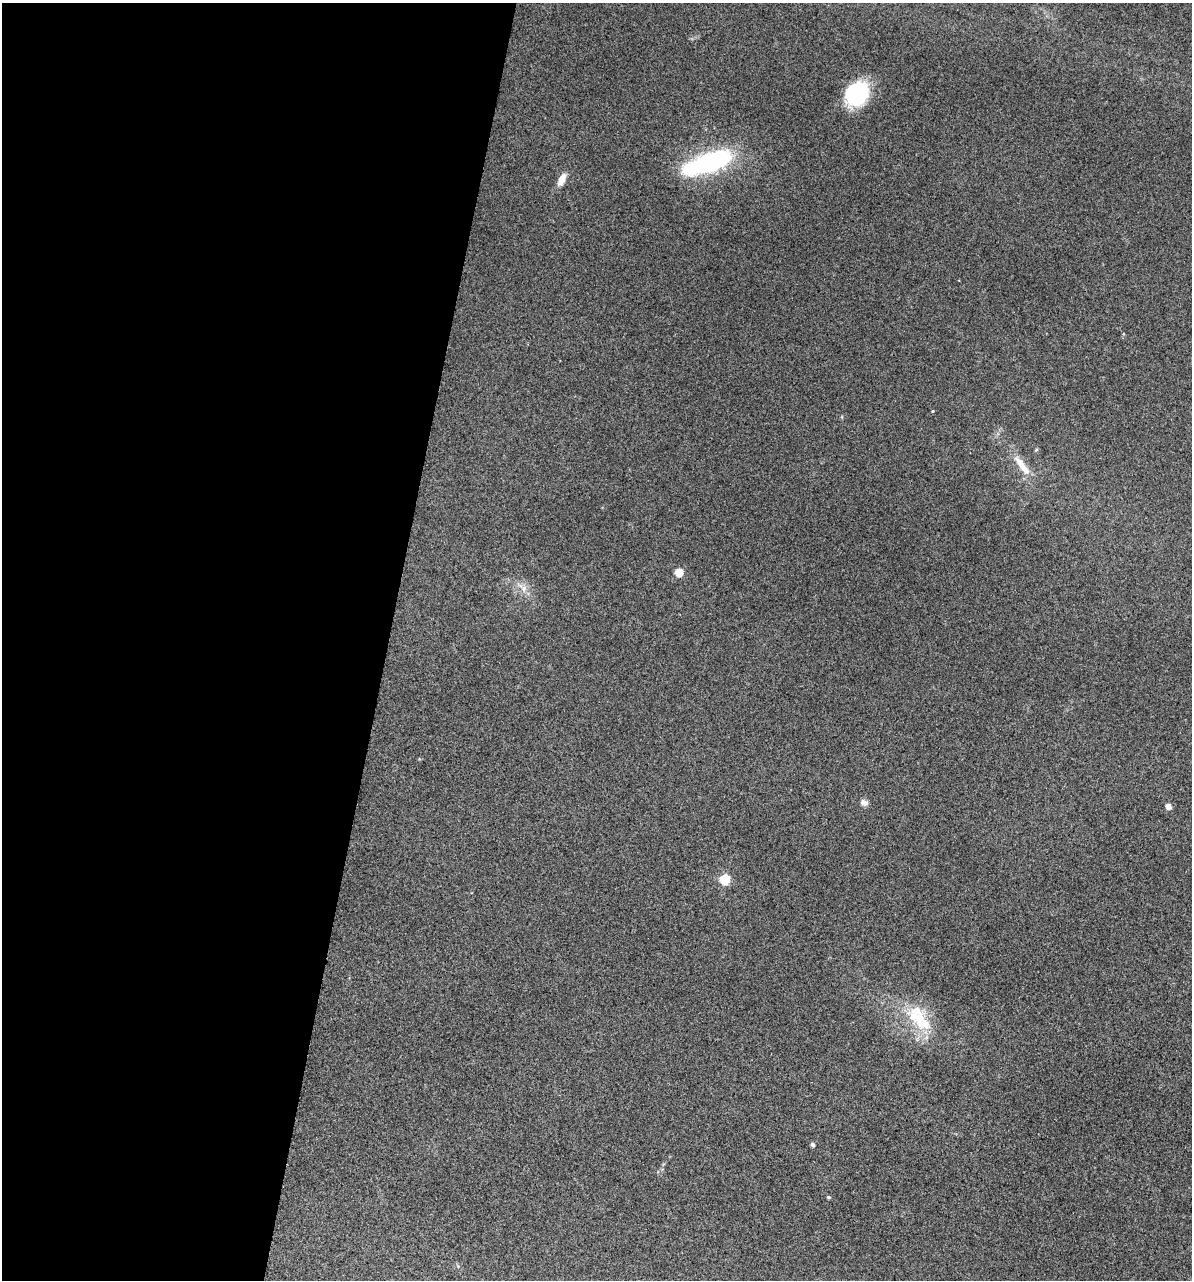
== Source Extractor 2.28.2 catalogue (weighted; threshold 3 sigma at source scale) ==
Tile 5 of 4 x 4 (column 1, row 2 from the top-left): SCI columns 357-1546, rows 2948-4225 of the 5353 x 5896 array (HDU 1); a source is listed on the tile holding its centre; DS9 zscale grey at full resolution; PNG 1194 x 1282 px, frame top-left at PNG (2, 3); no overlay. Shown black and unused: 33% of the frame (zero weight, under 3 of 5 exposures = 17% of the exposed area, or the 3 px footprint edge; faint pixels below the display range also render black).
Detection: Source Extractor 2.28.2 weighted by HDU 2 'WHT'; one run over the whole footprint, this tile lists its part. Background 0.0739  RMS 0.0068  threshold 0.0305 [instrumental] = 3 sigma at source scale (4.5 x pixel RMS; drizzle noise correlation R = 1.50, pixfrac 1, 0.05/0.05 arcsec/px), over >= 5 px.
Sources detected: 18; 2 inside a brighter object's white glare — not listed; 2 inside a brighter listed object's ellipse — not listed separately; the other 14 listed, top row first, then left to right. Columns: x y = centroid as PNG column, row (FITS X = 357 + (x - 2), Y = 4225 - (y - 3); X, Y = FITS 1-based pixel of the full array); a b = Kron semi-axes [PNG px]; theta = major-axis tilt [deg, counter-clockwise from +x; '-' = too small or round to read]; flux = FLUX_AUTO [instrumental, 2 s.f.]
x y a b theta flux
858 95 28 19 64 47
710 161 61 21 23 90
562 180 17 7 62 6
933 411 4 3 - 0.56
1036 450 6 3 19 0.61
1022 466 35 9 -54 11
679 572 5 4 - 23
524 588 9 6 84 2.9
864 803 10 7 -16 2.6
1168 806 4 4 - 8.2
725 879 5 5 - 49
916 1018 37 21 -53 29
813 1145 5 5 - 1.5
828 1197 3 3 - 1.1